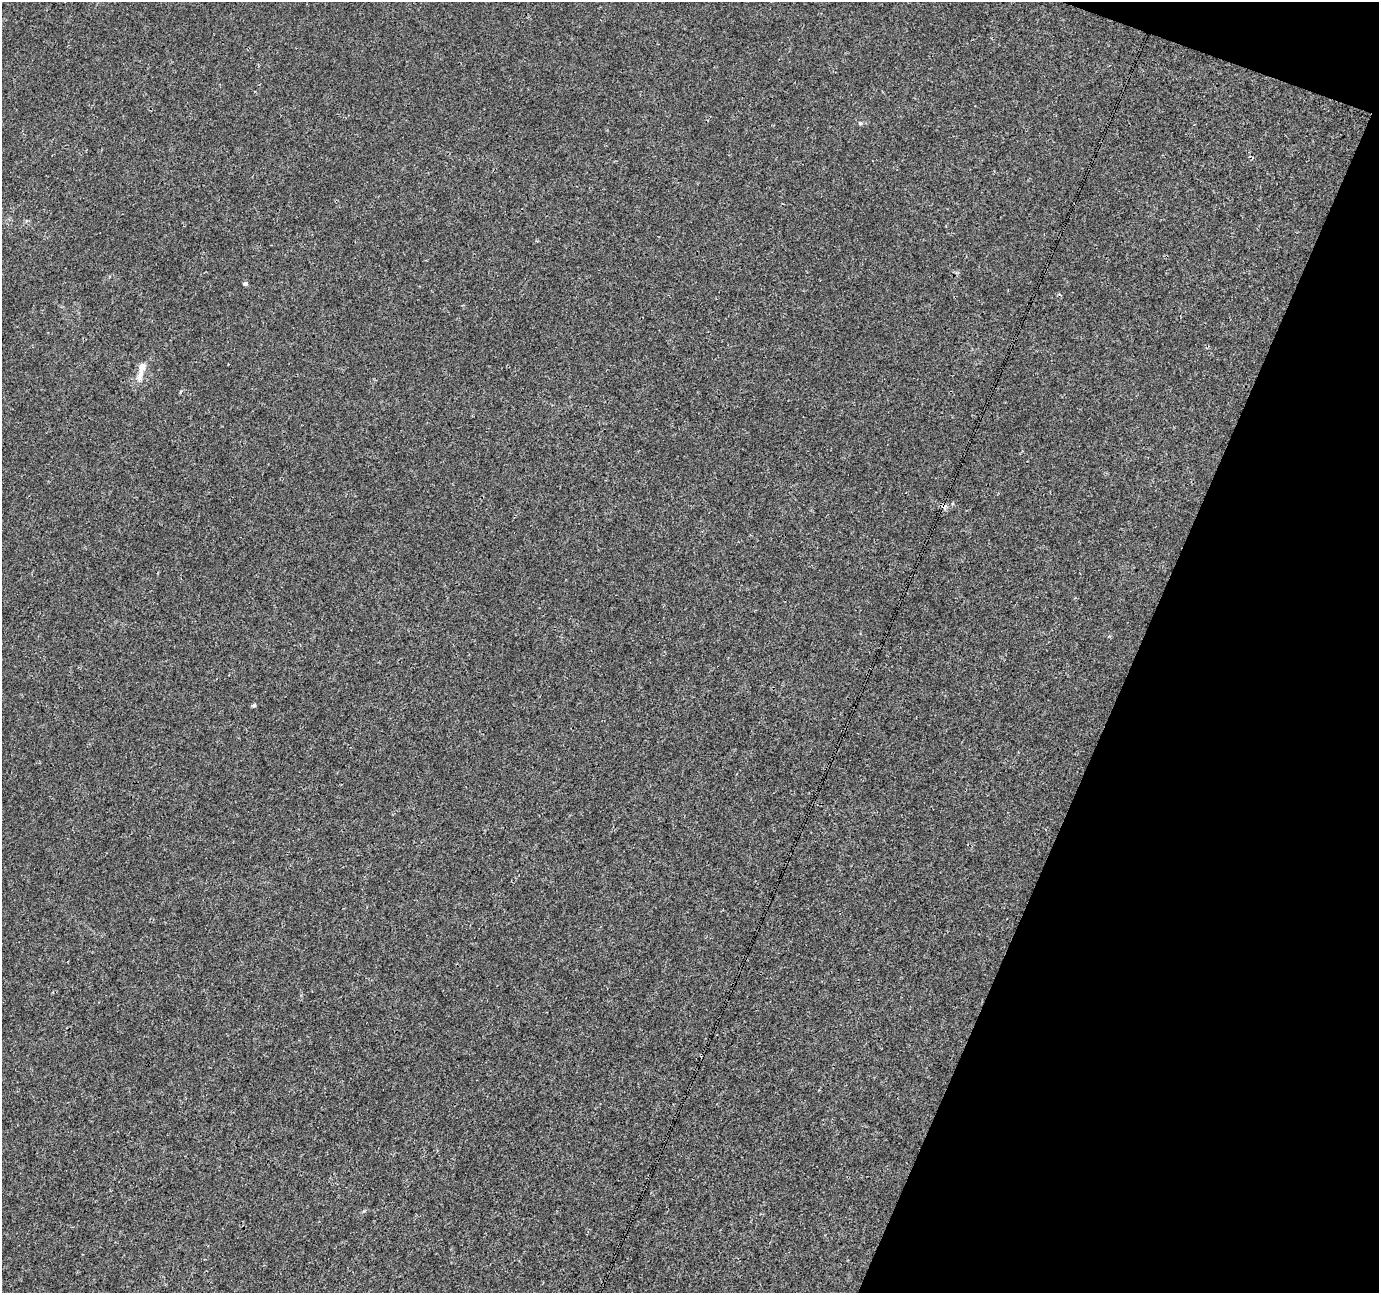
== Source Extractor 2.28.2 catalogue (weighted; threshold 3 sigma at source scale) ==
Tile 8 of 4 x 4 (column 4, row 2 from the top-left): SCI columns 4138-5514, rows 2860-4150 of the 5514 x 5652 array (HDU 1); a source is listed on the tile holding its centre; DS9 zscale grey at full resolution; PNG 1381 x 1295 px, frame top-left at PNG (2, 2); no overlay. Shown black and unused: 19% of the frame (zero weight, under 3 of 4 exposures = <1% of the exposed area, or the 3 px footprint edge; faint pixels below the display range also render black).
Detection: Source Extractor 2.28.2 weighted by HDU 2 'WHT'; one run over the whole footprint, this tile lists its part. Background 1.69e-04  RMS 0.0017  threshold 0.00747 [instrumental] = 3 sigma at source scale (4.5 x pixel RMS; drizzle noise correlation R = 1.50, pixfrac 1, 0.0396/0.0396 arcsec/px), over >= 5 px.
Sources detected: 5; all 5 listed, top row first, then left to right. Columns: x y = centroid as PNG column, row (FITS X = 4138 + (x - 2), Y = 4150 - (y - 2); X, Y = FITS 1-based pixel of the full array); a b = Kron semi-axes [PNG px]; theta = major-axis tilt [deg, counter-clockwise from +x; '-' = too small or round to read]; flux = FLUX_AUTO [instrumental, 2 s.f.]
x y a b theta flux
860 123 5 4 - 0.26
245 283 4 4 - 0.46
141 369 27 7 75 1.8
180 392 4 3 - 0.21
254 705 6 4 2 0.21